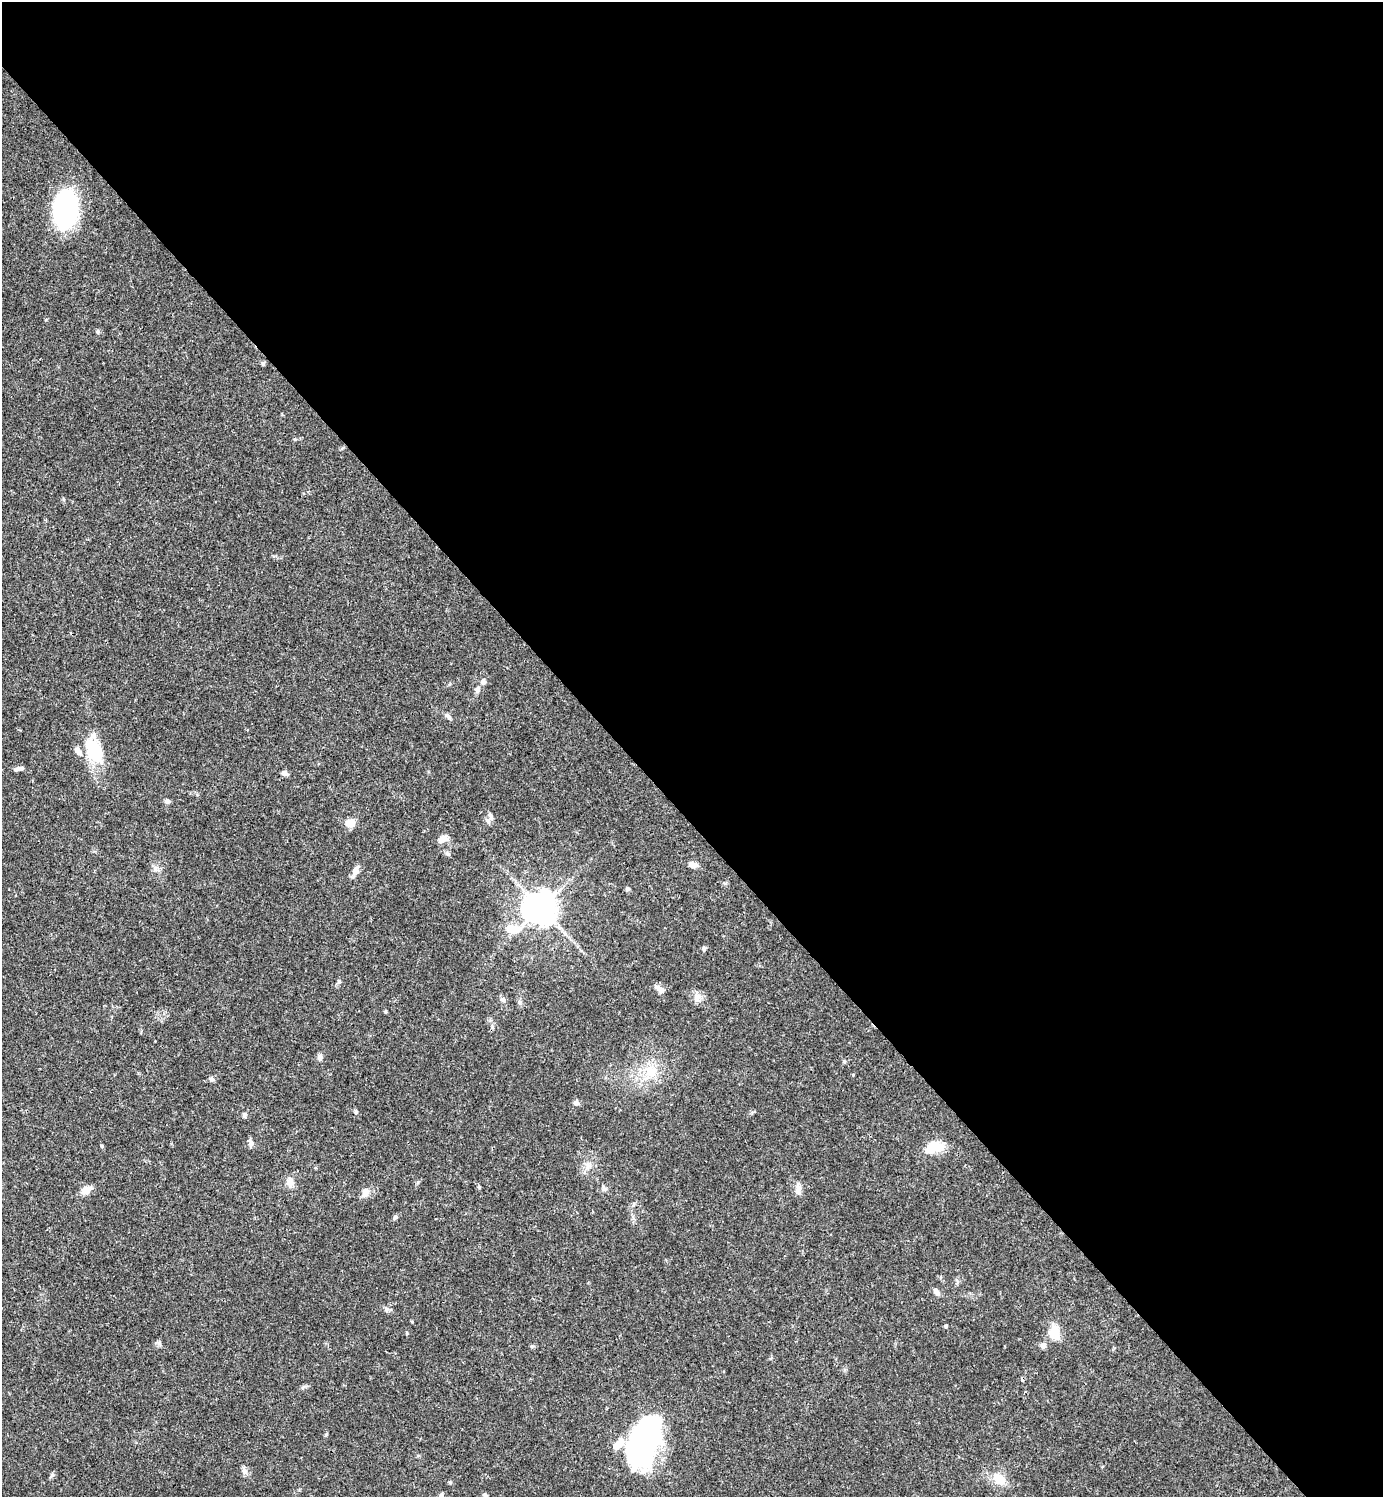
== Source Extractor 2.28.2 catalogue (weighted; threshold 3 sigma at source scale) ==
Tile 8 of 4 x 4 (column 4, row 2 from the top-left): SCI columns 4444-5824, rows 2991-4485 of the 5982 x 5983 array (HDU 1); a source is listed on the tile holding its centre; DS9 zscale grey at full resolution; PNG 1385 x 1499 px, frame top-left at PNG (2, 2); no overlay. Shown black and unused: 55% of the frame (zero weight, under 3 of 4 exposures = <1% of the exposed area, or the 3 px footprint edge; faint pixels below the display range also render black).
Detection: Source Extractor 2.28.2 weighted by HDU 2 'WHT'; one run over the whole footprint, this tile lists its part. Background 0.0384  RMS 0.0027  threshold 0.0119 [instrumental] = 3 sigma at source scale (4.5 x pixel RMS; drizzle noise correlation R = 1.50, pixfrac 1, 0.05/0.05 arcsec/px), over >= 5 px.
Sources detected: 52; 3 inside a brighter listed object's ellipse — not listed separately; the other 49 listed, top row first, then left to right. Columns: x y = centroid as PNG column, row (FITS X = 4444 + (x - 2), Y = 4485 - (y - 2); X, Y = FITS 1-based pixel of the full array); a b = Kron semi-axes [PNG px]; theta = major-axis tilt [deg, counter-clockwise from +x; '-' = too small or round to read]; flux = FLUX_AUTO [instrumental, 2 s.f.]
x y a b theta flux
66 210 30 18 83 55
97 332 6 5 - 0.51
263 363 6 5 - 0.41
483 682 8 7 - 0.73
478 690 10 6 73 0.89
448 717 9 5 -52 0.64
94 751 34 18 -63 11
19 768 11 5 8 0.95
284 773 7 5 -20 0.97
167 801 6 6 - 0.64
490 816 10 5 -66 0.93
351 823 9 8 - 3.1
443 839 13 8 23 1.8
692 865 10 7 -13 1.6
356 870 14 7 71 1.5
628 889 6 5 - 0.42
541 908 10 10 - 380
510 929 12 10 -13 3.3
704 948 6 4 79 0.52
339 982 7 5 31 0.43
660 989 14 6 -30 1.5
697 997 12 10 73 1.8
503 999 7 6 - 0.82
320 1057 8 6 88 0.88
651 1072 19 14 -38 5.2
212 1079 8 5 -17 0.61
576 1103 8 5 -25 0.71
356 1112 5 5 - 0.39
244 1115 7 5 -80 0.63
251 1142 12 5 -69 0.78
102 1146 5 4 - 0.29
934 1147 23 13 17 5.3
290 1182 14 9 74 1.8
604 1189 7 6 - 0.64
798 1189 15 7 88 1.5
86 1190 13 8 28 2.3
365 1192 13 9 69 1.6
395 1217 7 5 62 0.51
936 1292 8 6 -56 1
386 1310 6 5 - 0.53
946 1326 5 4 - 0.32
1055 1333 19 14 -85 3.9
159 1343 8 6 -62 0.6
1043 1345 8 7 - 0.9
644 1441 53 27 71 59
245 1471 8 7 - 1.1
998 1479 17 11 -42 4.6
441 1495 7 5 45 0.59
485 1495 7 4 -45 0.43
Unlisted compact peaks at least as high as the median listed source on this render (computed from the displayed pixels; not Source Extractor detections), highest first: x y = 52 1475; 450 1482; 385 1012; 479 1187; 532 1346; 295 439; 46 320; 844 1061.